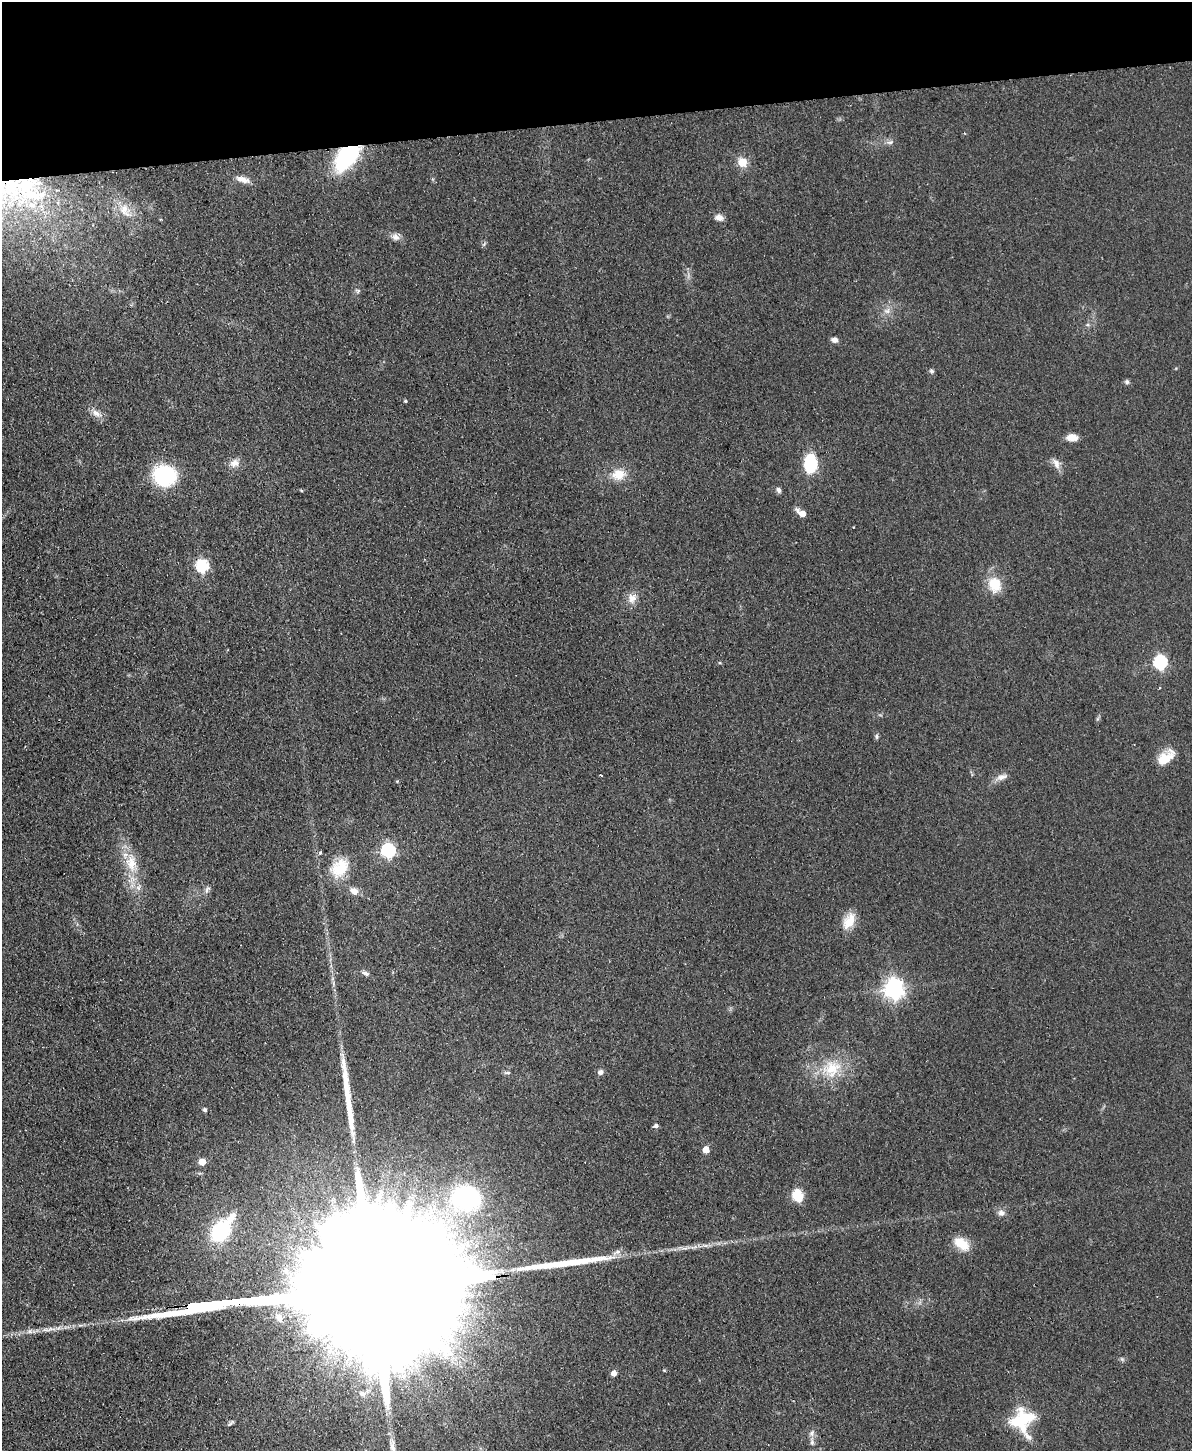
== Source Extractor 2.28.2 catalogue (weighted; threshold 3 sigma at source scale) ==
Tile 3 of 4 x 3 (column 3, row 1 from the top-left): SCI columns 2435-3624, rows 3157-4605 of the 4869 x 4754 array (HDU 1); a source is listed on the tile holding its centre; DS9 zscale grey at full resolution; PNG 1194 x 1453 px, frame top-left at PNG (2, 2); no overlay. Shown black and unused: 8% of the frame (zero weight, under 2 of 3 exposures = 3% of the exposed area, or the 3 px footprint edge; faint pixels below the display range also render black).
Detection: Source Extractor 2.28.2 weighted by HDU 2 'WHT'; one run over the whole footprint, this tile lists its part. Background 0.0633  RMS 0.0093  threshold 0.042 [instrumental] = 3 sigma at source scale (4.5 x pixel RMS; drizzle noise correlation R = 1.50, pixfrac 1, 0.05/0.05 arcsec/px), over >= 5 px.
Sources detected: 77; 1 too faint to see at this stretch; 3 inside a brighter object's white glare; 2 cosmic-ray / hot-pixel residue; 2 long thin detections or spike segments (spike, bleed or trail) — not listed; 6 inside a brighter listed object's ellipse — not listed separately; the other 63 listed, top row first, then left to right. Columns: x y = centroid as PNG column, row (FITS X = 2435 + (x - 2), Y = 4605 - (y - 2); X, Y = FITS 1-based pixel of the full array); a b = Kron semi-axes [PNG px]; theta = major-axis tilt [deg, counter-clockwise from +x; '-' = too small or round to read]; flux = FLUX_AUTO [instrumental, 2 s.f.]
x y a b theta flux
890 142 11 5 7 3.2
347 156 23 13 50 120
742 162 9 9 - 14
242 179 20 7 -16 7.6
12 185 138 54 7 280
125 210 24 14 -53 18
719 218 11 8 -16 5.1
395 237 11 9 -27 5.3
484 244 7 4 45 1.5
358 291 7 6 - 1.9
887 311 10 8 -4 4.9
1087 325 6 4 18 1.4
835 340 7 5 -15 4.4
932 371 7 5 -32 1.9
1127 382 7 6 - 2.1
405 401 4 3 - 1.4
96 413 15 8 -34 6.7
1072 437 13 7 0 8.8
235 463 14 11 12 7.2
810 463 20 13 -89 38
1056 463 16 9 -63 6.4
619 474 19 15 9 17
165 475 17 15 -14 92
301 490 5 3 - 0.93
779 490 7 5 -66 2.9
802 513 9 5 -33 12
202 566 6 6 - 130
994 585 17 14 -72 23
632 598 14 12 69 8.7
1160 662 6 6 - 150
1159 688 3 2 - 1.3
877 736 7 5 -78 1.8
1166 757 22 13 39 18
1002 777 16 7 16 6
388 850 6 6 - 170
320 853 3 3 - 2.1
131 863 30 16 -80 29
340 868 26 19 45 30
207 890 11 5 58 2.8
354 891 10 7 -35 7.7
849 921 23 13 61 16
365 973 10 5 -23 2.9
894 989 7 7 - 540
831 1069 31 24 31 38
600 1072 7 7 - 3.2
507 1073 10 4 1 1.8
205 1110 5 4 - 2.7
656 1126 5 5 - 2.9
706 1149 5 5 - 12
202 1162 5 5 - 13
381 1192 8 6 -89 3.5
798 1195 9 7 -68 31
466 1198 32 27 -10 130
1001 1213 9 8 - 4.6
221 1231 20 15 51 73
961 1244 19 11 -37 19
617 1252 14 7 32 5
361 1289 179 26 5 220000
614 1373 5 4 - 6.6
362 1394 10 7 -32 3.9
1022 1420 29 26 -85 51
231 1423 12 4 38 1.9
812 1442 14 5 -85 4.1
Overlapping masked pixels (flux is a lower limit): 3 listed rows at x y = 347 156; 12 185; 361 1289
Isophote crosses this tile's border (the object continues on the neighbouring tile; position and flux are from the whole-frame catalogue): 1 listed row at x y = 12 185